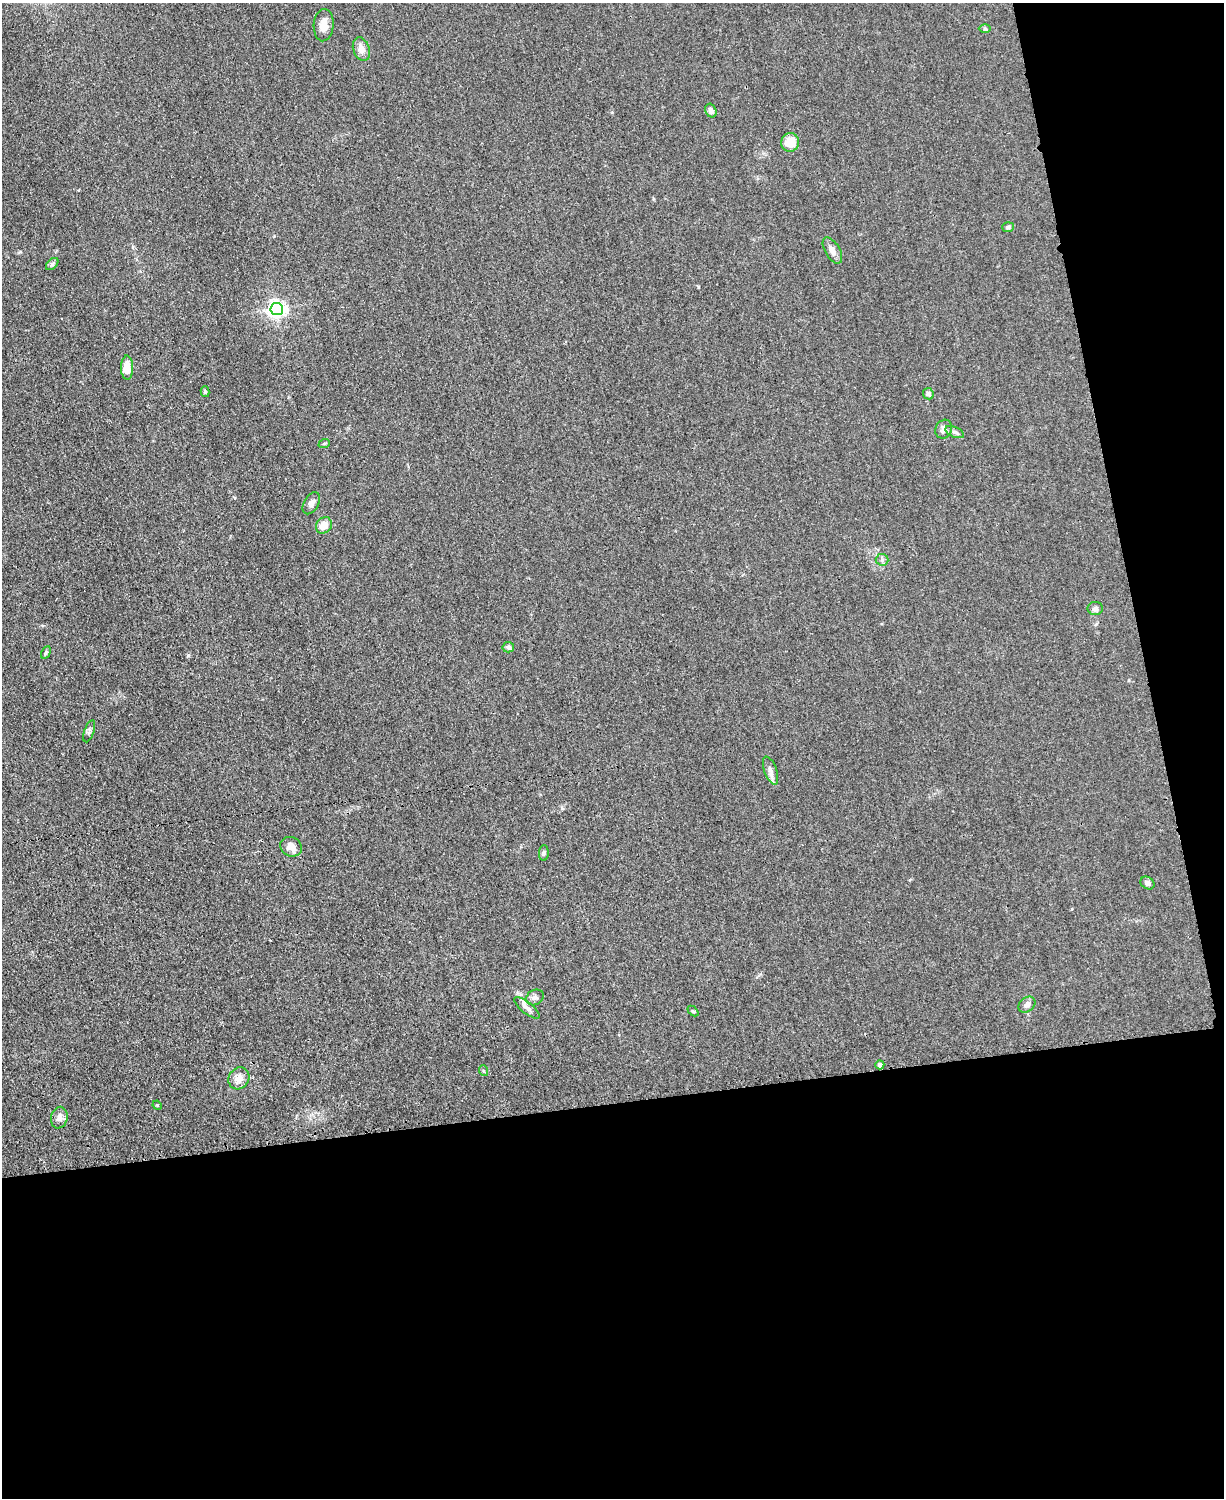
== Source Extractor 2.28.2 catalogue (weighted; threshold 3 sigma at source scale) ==
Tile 12 of 4 x 3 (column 4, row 3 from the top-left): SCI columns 3677-4898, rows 264-1759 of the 4923 x 4898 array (HDU 1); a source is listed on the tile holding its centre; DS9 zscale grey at full resolution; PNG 1226 x 1500 px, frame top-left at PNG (2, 3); each listed source drawn as its Kron ellipse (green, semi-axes under 4 px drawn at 4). Shown black and unused: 33% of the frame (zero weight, under 3 of 4 exposures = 2% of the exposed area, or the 3 px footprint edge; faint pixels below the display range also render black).
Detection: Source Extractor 2.28.2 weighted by HDU 2 'WHT'; one run over the whole footprint, this tile lists its part. Background 0.0151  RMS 0.0046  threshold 0.0205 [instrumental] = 3 sigma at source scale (4.5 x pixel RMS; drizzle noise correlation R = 1.50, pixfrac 1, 0.05/0.05 arcsec/px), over >= 5 px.
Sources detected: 35; all 35 listed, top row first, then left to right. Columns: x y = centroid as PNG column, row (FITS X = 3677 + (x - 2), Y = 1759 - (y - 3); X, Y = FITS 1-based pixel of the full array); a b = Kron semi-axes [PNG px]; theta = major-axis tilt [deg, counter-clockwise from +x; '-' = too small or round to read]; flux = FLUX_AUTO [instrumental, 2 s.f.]
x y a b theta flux
324 25 16 10 85 3.9
985 29 6 4 0 0.62
361 49 12 8 -70 3.1
711 111 7 5 -64 1.6
790 142 9 9 - 8.5
1008 227 6 5 - 0.82
832 250 14 7 -60 2.8
52 264 7 4 45 0.87
277 309 6 6 - 160
127 368 12 6 -89 6
205 392 5 4 - 0.71
928 394 6 5 - 1.3
944 429 10 8 61 2.4
955 432 10 5 -24 1.4
324 444 6 3 20 0.51
311 503 12 7 59 2.2
324 525 9 7 45 4.6
882 560 6 6 - 0.98
1095 608 7 6 - 1.4
508 647 6 5 - 1.5
46 652 7 3 63 0.64
89 731 11 5 71 1.1
771 771 14 6 -70 2.2
291 847 11 9 -30 3.4
544 853 8 5 89 0.88
1147 883 7 6 - 1.6
535 997 9 7 30 1.4
1027 1005 9 7 39 1.9
527 1008 15 5 -38 2
693 1011 6 4 -43 0.54
880 1065 4 4 - 1.2
484 1071 5 3 - 0.46
239 1078 11 10 - 3.6
157 1105 5 3 - 0.37
59 1118 11 8 78 2.5
Unlisted compact peaks at least as high as the median listed source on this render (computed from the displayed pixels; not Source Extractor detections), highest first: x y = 188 655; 698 287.